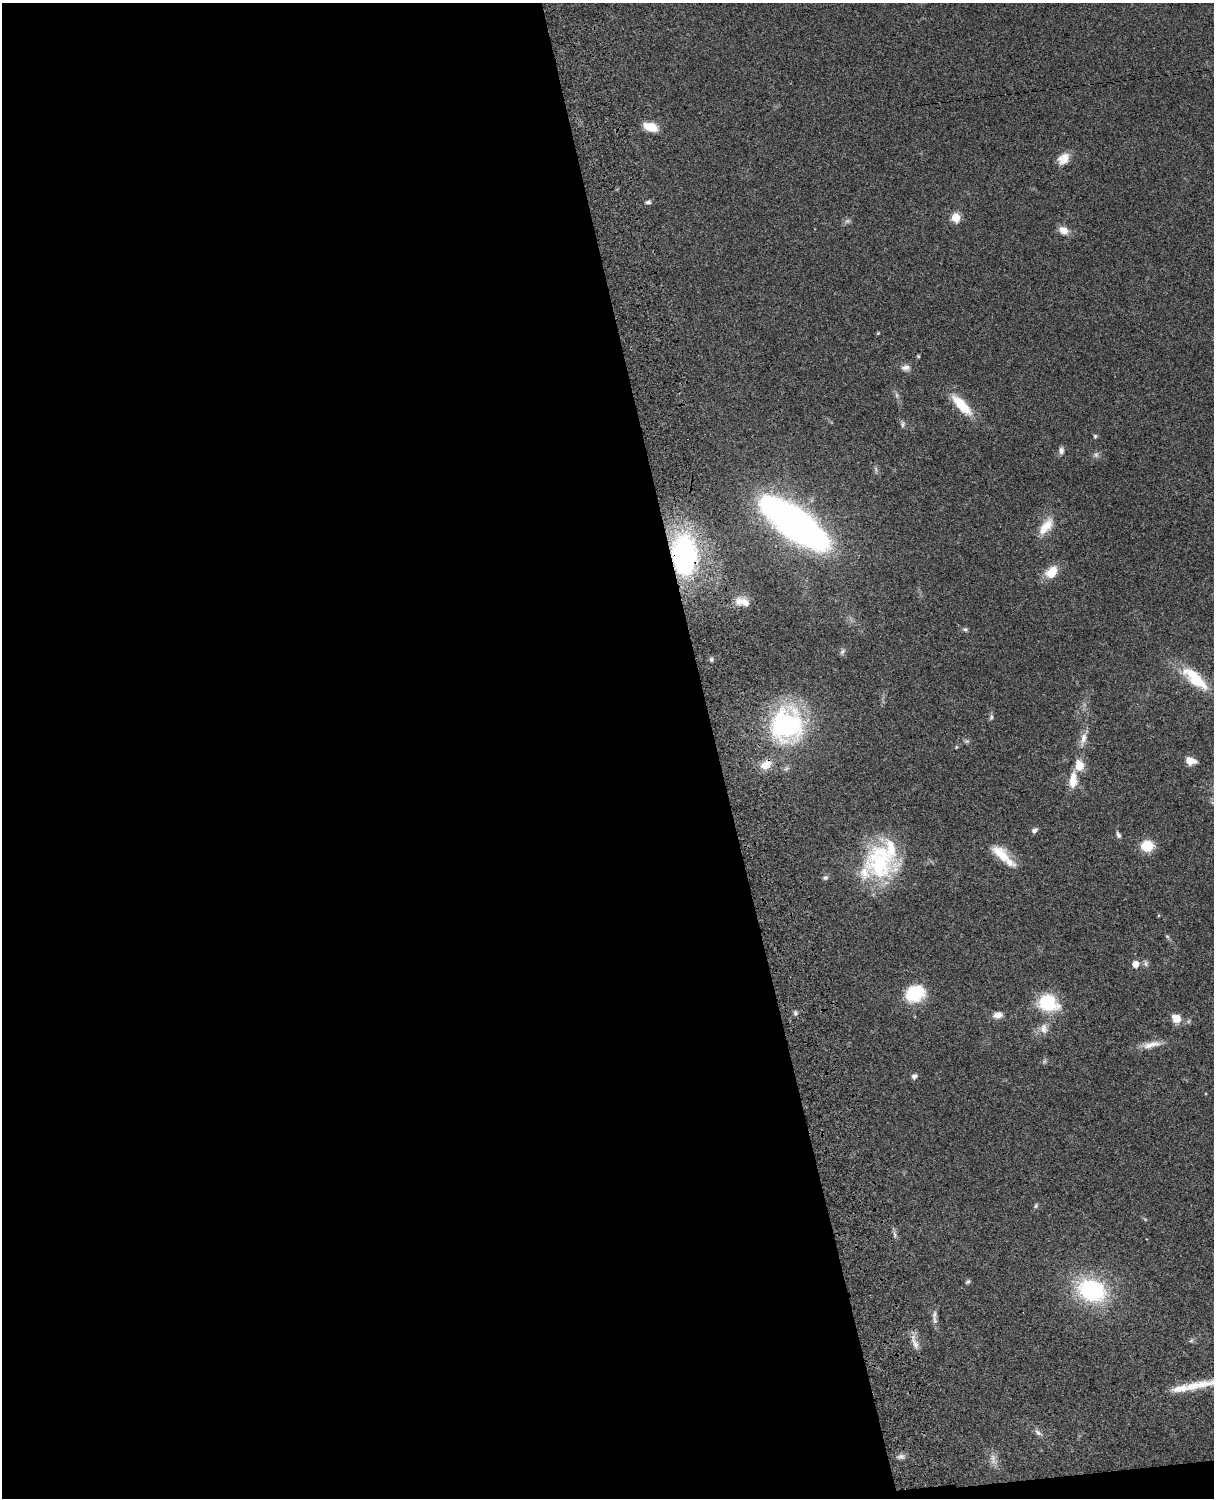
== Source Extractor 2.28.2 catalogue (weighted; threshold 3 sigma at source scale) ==
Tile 9 of 4 x 3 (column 1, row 3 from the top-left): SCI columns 122-1333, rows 277-1772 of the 5088 x 4926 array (HDU 1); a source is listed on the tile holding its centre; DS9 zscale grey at full resolution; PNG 1216 x 1500 px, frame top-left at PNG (2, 3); no overlay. Shown black and unused: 60% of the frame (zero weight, under 3 of 4 exposures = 6% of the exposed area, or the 3 px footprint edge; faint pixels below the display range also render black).
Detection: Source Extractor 2.28.2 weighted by HDU 2 'WHT'; one run over the whole footprint, this tile lists its part. Background 0.09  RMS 0.0061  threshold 0.0276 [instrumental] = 3 sigma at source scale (4.5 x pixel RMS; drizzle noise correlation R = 1.50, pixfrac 1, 0.05/0.05 arcsec/px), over >= 5 px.
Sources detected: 67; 1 too faint to see at this stretch — not listed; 3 inside a brighter listed object's ellipse — not listed separately; the other 63 listed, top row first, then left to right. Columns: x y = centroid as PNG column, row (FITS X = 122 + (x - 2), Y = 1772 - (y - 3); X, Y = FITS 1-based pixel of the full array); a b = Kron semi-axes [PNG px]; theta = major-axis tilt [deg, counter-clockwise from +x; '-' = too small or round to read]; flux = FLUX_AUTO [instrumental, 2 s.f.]
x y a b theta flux
650 127 14 7 -18 12
1063 159 16 12 44 7
648 202 7 5 8 1.5
956 217 5 5 - 30
1064 230 12 9 -29 5.9
878 333 5 4 - 0.58
918 356 4 4 - 0.65
906 367 11 8 12 3.1
897 395 9 4 -82 1.4
962 405 33 11 -46 17
903 424 9 6 83 1.5
1095 436 5 4 - 0.84
1061 451 9 7 -85 2.3
1096 455 9 6 74 1.7
876 469 8 4 -81 1.2
795 523 41 14 -36 740
1046 526 26 12 52 10
684 555 33 20 -88 120
1051 572 18 13 41 9.5
743 602 18 9 -16 7.1
965 629 7 5 -11 1.1
842 651 9 6 50 1.5
711 660 5 5 - 1.2
1195 678 39 14 -42 25
991 717 8 5 73 1.4
786 725 30 27 73 110
1083 738 19 7 77 5.1
967 741 7 5 1 1.2
956 747 5 3 - 0.53
1191 761 12 8 -17 5.3
766 765 14 9 33 7.8
1079 766 11 8 -81 9.7
1073 780 18 8 86 9.3
1034 830 8 5 43 2
1118 835 9 5 -62 1.6
1147 846 15 13 6 12
1001 855 30 12 -42 14
880 862 47 39 -57 62
825 878 7 6 - 1.4
1167 936 6 5 - 0.89
1135 964 5 5 - 8.5
915 993 24 19 29 23
1048 1003 17 14 -22 38
795 1013 7 6 - 1.4
998 1015 11 7 11 4.3
1176 1018 11 10 - 6.6
1189 1021 6 4 71 0.91
1044 1029 14 11 -85 4.9
1151 1045 28 8 12 6.8
1045 1061 7 4 71 0.99
914 1076 7 6 - 2.1
1036 1206 7 5 44 1.1
1145 1219 6 4 -19 0.73
895 1234 11 5 -79 1.7
968 1282 6 4 30 1.2
1091 1290 27 20 -22 69
934 1314 13 6 77 2.4
1191 1340 7 4 44 1
915 1344 17 7 -63 4.5
1200 1385 50 10 12 15
1038 1432 13 5 -38 2.4
901 1457 10 7 5 2.2
993 1459 16 7 88 3.7
Overlapping masked pixels (flux is a lower limit): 2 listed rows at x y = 684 555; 766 765
Isophote crosses this tile's border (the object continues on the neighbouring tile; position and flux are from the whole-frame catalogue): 1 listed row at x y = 1200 1385